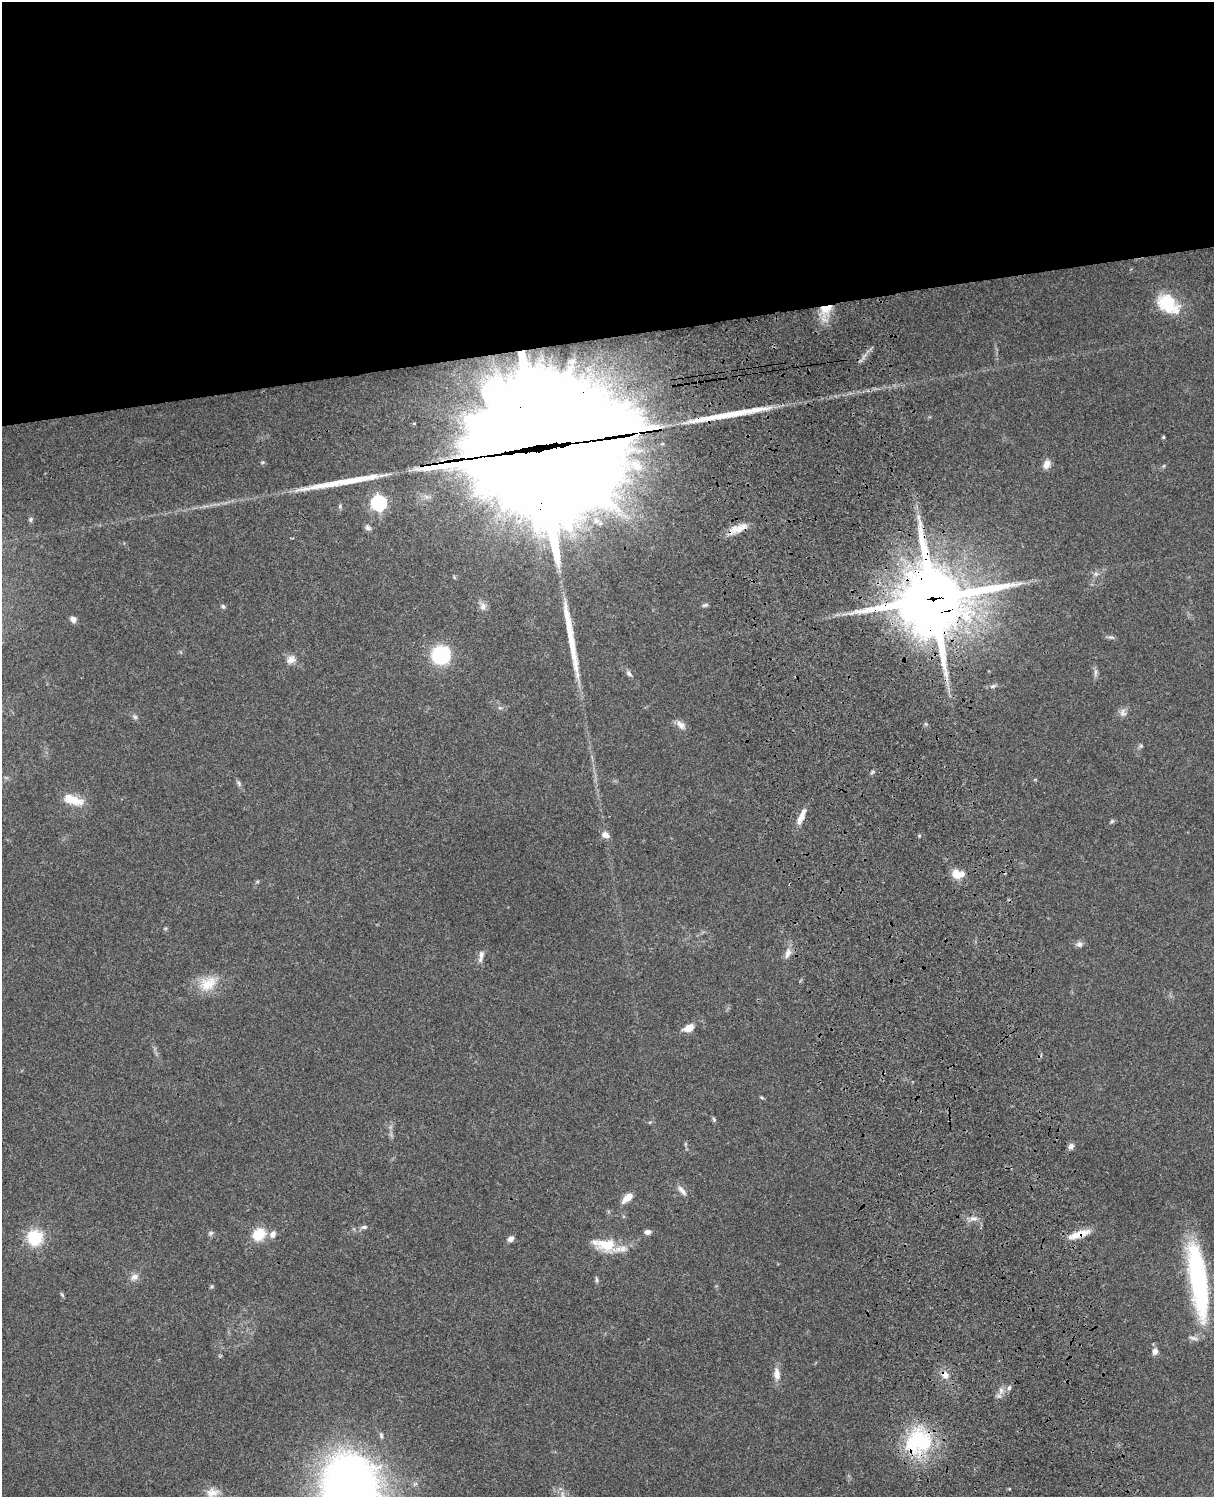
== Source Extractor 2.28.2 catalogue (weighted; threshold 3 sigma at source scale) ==
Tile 2 of 4 x 3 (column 2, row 1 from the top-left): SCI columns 1333-2544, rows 3268-4762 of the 5087 x 4925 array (HDU 1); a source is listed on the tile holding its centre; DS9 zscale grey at full resolution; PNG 1216 x 1499 px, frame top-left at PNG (2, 2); no overlay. Shown black and unused: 23% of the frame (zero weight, under 3 of 4 exposures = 6% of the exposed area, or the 3 px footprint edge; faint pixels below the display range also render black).
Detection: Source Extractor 2.28.2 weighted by HDU 2 'WHT'; one run over the whole footprint, this tile lists its part. Background 0.0774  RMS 0.0059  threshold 0.0264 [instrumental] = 3 sigma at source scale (4.5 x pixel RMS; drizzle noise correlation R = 1.50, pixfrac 1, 0.05/0.05 arcsec/px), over >= 5 px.
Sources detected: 80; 3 inside a brighter object's white glare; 2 cosmic-ray / hot-pixel residue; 3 long thin detections or spike segments (spike, bleed or trail) — not listed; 1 inside a brighter listed object's ellipse — not listed separately; the other 71 listed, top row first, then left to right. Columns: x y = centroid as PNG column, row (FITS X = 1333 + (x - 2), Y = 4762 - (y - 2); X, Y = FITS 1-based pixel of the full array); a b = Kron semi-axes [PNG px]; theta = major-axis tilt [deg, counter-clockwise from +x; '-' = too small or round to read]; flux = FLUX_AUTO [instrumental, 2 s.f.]
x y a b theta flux
1168 304 28 18 -36 24
825 309 16 10 20 11
1163 437 4 3 - 0.75
540 463 90 81 -74 18000
1047 464 11 8 64 4.1
637 466 19 12 -45 10
379 503 7 7 - 140
31 519 7 6 - 1
368 528 9 7 -39 1.7
737 529 26 9 20 7.5
1096 574 7 4 -18 1.2
933 599 27 24 12 3900
705 605 8 5 15 1.1
223 606 7 4 -62 0.99
483 606 10 8 75 2.9
73 619 7 6 - 3
1111 637 9 5 0 1.3
441 655 19 19 - 36
291 659 13 10 35 4
1095 673 11 4 81 1.7
629 674 9 6 -39 1.7
993 686 9 5 23 1.5
500 708 6 4 -18 0.88
1123 713 11 9 -86 2.7
135 717 7 6 - 1.3
926 724 6 4 -45 0.79
681 725 15 8 -45 3.5
1141 746 6 5 - 0.97
872 772 7 5 24 1
239 783 8 5 -69 1.3
73 800 27 11 -19 11
801 817 20 7 66 6.1
1112 821 6 5 - 1
605 835 9 7 -36 3.4
957 874 13 9 -10 9.2
1079 944 9 8 - 2.1
788 953 15 8 72 3.9
481 956 16 6 81 3.2
208 984 27 18 32 13
688 1028 11 7 23 6
762 1098 6 3 -20 0.67
714 1119 7 5 -70 0.91
686 1144 6 4 90 0.85
1071 1146 8 7 - 2.1
682 1191 16 6 -49 3
627 1198 14 6 40 5.9
973 1218 12 5 0 2.8
364 1227 9 5 6 1.5
648 1232 7 6 - 2.4
211 1233 7 5 27 1.2
259 1234 13 11 42 15
273 1234 10 7 69 2.8
1079 1234 29 8 17 8.6
35 1237 15 15 - 25
510 1239 8 6 23 2.2
605 1245 30 14 -10 19
134 1277 11 8 29 3.2
1198 1279 79 17 -82 93
596 1280 8 4 -89 1
212 1286 5 4 - 0.81
62 1295 8 4 -55 0.75
1193 1338 14 5 -10 2.2
1155 1351 8 7 - 3
777 1374 17 8 -86 5
945 1375 11 8 -51 4.5
1009 1388 7 5 47 1.4
1001 1391 12 7 83 3.2
918 1442 37 33 43 48
350 1492 45 29 -83 940
212 1493 19 12 4 6.5
562 1495 15 5 81 2.8
Overlapping masked pixels (flux is a lower limit): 8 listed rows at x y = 825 309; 540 463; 737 529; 933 599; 801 817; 1079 1234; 945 1375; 918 1442
Isophote crosses this tile's border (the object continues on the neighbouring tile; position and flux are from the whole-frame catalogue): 3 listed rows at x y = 1198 1279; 350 1492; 562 1495